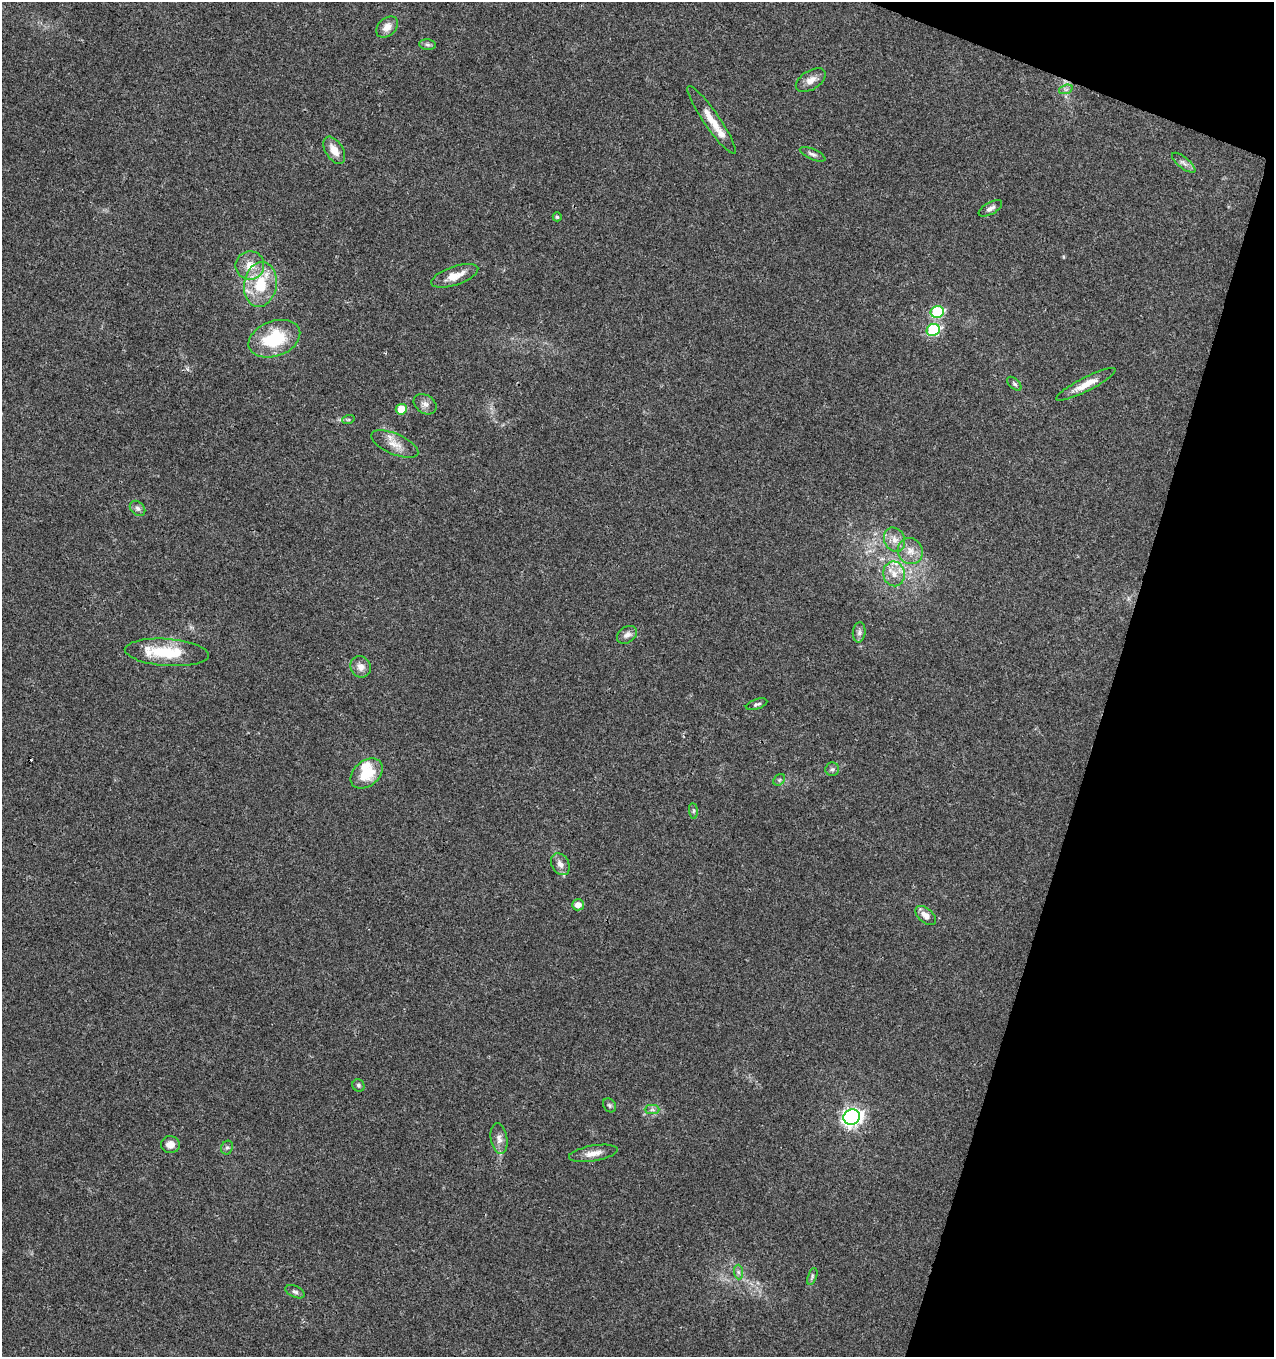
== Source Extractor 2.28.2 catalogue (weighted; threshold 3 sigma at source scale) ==
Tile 8 of 4 x 4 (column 4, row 2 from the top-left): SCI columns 4029-5300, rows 2720-4074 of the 5579 x 5430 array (HDU 1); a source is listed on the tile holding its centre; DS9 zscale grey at full resolution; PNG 1276 x 1359 px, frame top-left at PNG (2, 2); each listed source drawn as its Kron ellipse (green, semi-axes under 4 px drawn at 4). Shown black and unused: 15% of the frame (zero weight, under 3 of 4 exposures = <1% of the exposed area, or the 3 px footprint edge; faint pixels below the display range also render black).
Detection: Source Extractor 2.28.2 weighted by HDU 2 'WHT'; one run over the whole footprint, this tile lists its part. Background 0.0419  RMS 0.0035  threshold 0.0157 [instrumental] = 3 sigma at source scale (4.5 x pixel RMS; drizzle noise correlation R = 1.50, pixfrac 1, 0.0396/0.0396 arcsec/px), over >= 5 px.
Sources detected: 53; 1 cosmic-ray / hot-pixel residue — neither listed nor drawn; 3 inside a brighter listed object's ellipse — not listed separately; the other 49 listed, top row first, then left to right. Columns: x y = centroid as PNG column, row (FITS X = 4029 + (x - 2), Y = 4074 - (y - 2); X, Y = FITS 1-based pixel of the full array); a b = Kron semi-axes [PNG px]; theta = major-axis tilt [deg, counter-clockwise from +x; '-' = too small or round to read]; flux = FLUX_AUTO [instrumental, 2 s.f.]
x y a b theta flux
387 27 12 8 42 2.9
428 45 8 5 -7 0.86
811 80 16 9 32 2.8
1066 89 7 4 18 0.79
711 120 41 8 -55 5.9
334 150 15 8 -57 4.1
813 154 14 5 -24 1.2
1184 163 14 5 -39 1.5
990 208 13 6 30 1.4
557 217 4 4 - 0.59
250 265 14 14 - 5
455 276 24 9 19 5.1
260 285 22 16 81 13
937 312 6 6 - 28
933 330 7 6 - 32
274 339 27 17 21 19
1014 384 8 5 -45 0.73
1086 384 33 7 27 5.1
425 404 12 9 -34 1.9
401 409 5 5 - 6.3
348 420 6 4 18 0.48
395 444 25 10 -23 4.3
138 508 9 6 -44 1.2
895 540 12 10 -64 2.9
910 551 13 12 - 3.6
894 574 12 10 -78 3.8
859 632 10 6 84 1.3
627 635 11 8 36 1.7
167 652 42 13 -4 15
361 667 11 10 - 2.6
757 704 11 5 18 0.93
832 769 7 6 - 0.93
367 774 18 12 40 9.4
779 780 6 5 - 0.67
693 811 8 4 -83 0.68
560 864 12 8 -58 2.1
578 905 6 5 - 2.5
926 916 12 7 -41 2.5
358 1085 6 5 - 0.72
609 1105 7 6 - 0.74
652 1110 7 4 0 0.89
852 1117 8 7 - 140
499 1139 15 8 -81 2.3
170 1145 9 8 - 2.7
227 1148 7 5 67 0.82
593 1153 25 8 10 3.4
738 1272 7 4 -88 0.86
812 1276 9 4 70 0.68
295 1292 10 5 -24 0.99